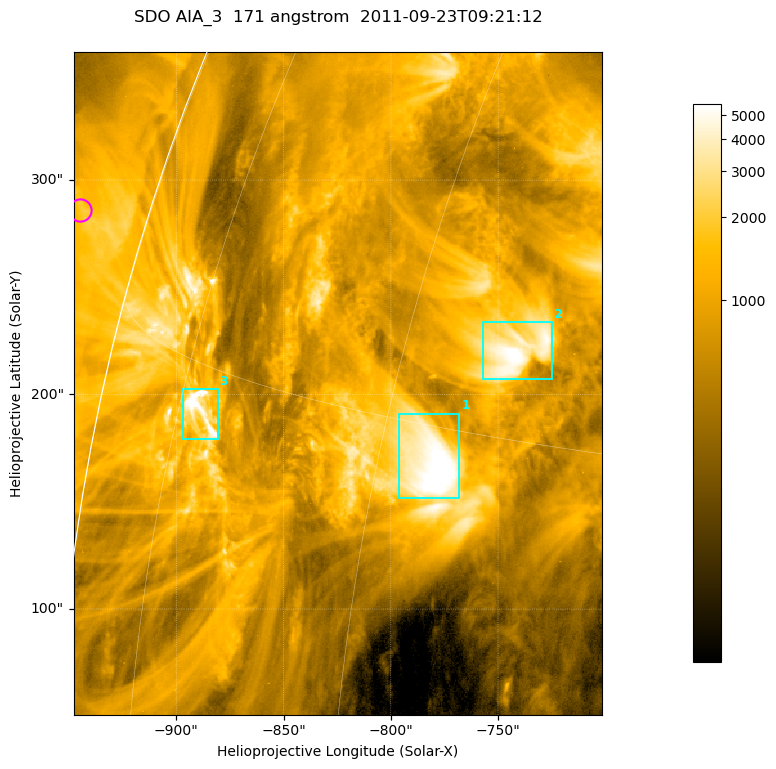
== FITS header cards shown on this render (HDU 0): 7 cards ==
TELESCOP= 'SDO     '           /
INSTRUME= 'AIA_3   '           /
WAVELNTH=                  171 /
WAVEUNIT= 'angstrom'           /
DATE-OBS= '2011-09-23T09:21:12.34' /
CTYPE1  = 'HPLN-TAN'           /
CTYPE2  = 'HPLT-TAN'           /

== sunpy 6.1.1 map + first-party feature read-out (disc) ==
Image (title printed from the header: SDO AIA_3  171 angstrom  2011-09-23T09:21:12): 411 x 515 px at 0.599 arcsec/px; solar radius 956 arcsec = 1595 px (partial field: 2.4% of the solar disc is inside the frame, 92% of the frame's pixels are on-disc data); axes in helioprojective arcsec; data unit not stated in the header (colour bar unlabelled)
Pointing: header CRPIX1/2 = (2051.64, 2049.57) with CRVAL1/2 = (0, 0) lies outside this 411 x 515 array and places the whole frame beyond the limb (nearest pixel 1.41 R_sun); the SolarSoft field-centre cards XCEN/YCEN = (-824.7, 205.2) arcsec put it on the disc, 1310 arcsec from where CRPIX/CRVAL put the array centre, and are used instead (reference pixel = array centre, CRVAL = XCEN/YCEN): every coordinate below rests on XCEN/YCEN
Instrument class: DISC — disc imager (sunpy class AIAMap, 171 A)
Bright regions (active regions / flare kernels): reference = the on-disc median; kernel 3 px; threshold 5 sigma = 2324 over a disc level ~798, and >= 1.15x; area >= 211 px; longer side >= 5 px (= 3 arcsec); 3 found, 3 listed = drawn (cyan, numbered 1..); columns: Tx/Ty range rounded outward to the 2 arcsec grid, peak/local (2 s.f.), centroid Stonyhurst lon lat
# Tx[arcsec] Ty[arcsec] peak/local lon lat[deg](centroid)
1 -796..-768 150..192 9 -57 +14
2 -758..-724 206..234 7.4 -54 +17
3 -898..-880 178..204 11 -73 +14
Off-limb structures (1.02-1.3 R_sun): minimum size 105 px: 2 found; the strongest spans PA ~75 deg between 1.03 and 1.04 R_sun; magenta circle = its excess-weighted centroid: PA ~75 deg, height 1.03 R_sun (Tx ~-946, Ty ~286 arcsec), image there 1.9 x the reference